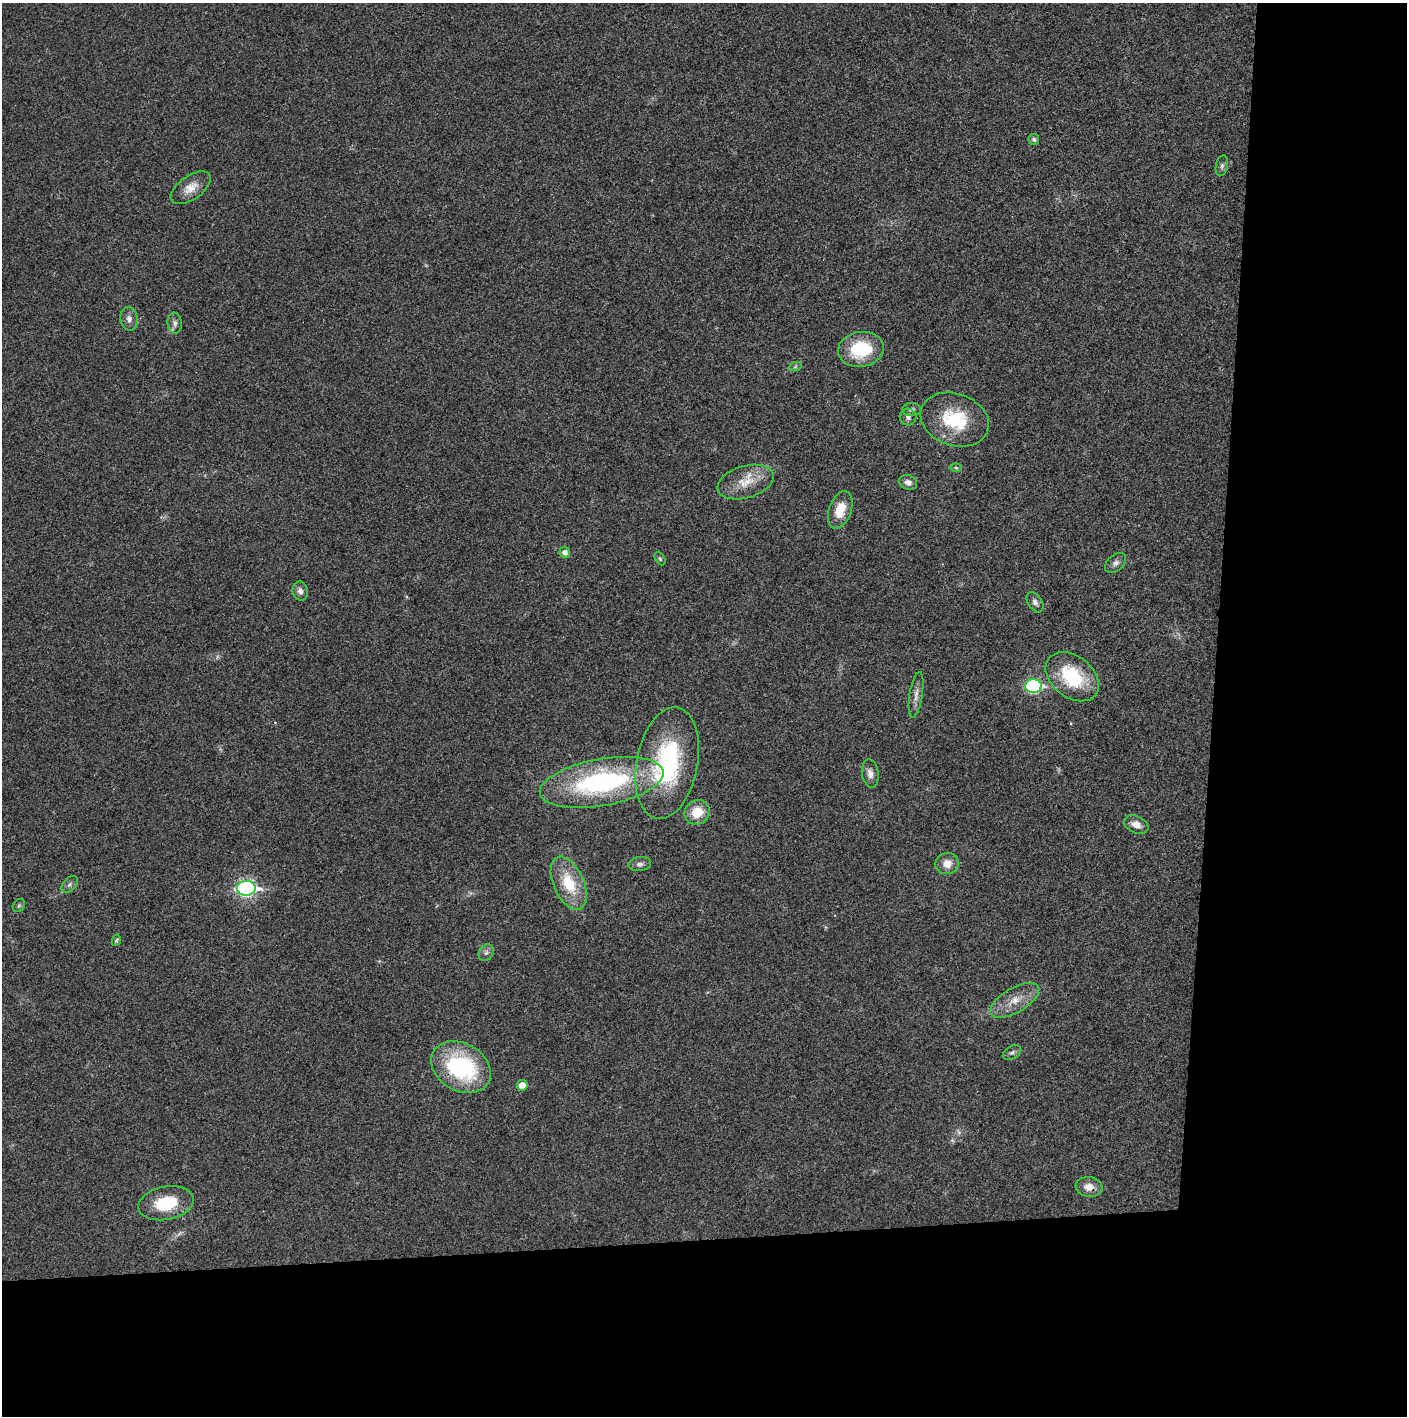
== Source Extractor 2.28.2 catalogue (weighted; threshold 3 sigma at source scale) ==
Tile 9 of 3 x 3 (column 3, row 3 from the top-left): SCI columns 2816-4220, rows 1-1414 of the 4221 x 4243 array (HDU 1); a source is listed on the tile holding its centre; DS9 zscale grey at full resolution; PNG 1409 x 1418 px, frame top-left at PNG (2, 3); each listed source drawn as its Kron ellipse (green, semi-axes under 4 px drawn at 4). Shown black and unused: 24% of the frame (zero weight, under 3 of 4 exposures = <1% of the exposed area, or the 3 px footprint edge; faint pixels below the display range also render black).
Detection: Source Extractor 2.28.2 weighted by HDU 2 'WHT'; one run over the whole footprint, this tile lists its part. Background 0.0193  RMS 0.005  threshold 0.0225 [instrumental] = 3 sigma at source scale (4.5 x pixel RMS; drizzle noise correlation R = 1.50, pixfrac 1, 0.05/0.05 arcsec/px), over >= 5 px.
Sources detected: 46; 4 too faint to see at this stretch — neither listed nor drawn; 1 inside a brighter listed object's ellipse — not listed separately; the other 41 listed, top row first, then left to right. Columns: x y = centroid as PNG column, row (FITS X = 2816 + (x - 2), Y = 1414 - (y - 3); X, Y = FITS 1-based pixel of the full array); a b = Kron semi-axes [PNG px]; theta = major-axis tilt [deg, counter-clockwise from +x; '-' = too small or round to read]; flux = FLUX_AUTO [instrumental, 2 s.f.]
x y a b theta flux
1034 139 5 5 - 1.1
1222 166 10 6 78 1.3
191 188 23 11 35 6.7
129 319 12 8 -80 2.8
175 323 10 7 -86 2.1
861 349 23 17 9 27
795 367 7 4 19 0.95
912 409 9 6 1 1.6
908 417 8 8 - 1.9
955 420 35 26 -19 27
956 468 6 4 -2 0.72
746 482 29 16 16 12
908 482 9 7 -19 2.3
840 510 19 11 70 10
565 552 5 5 - 2.5
660 559 7 4 -62 0.82
1115 563 12 8 43 2.2
300 591 10 7 -78 2.2
1035 602 11 7 -56 2.1
1072 677 30 20 -38 31
1034 686 8 7 - 68
916 695 23 6 81 3.4
667 763 57 30 79 68
870 774 14 8 -81 3.5
602 782 63 23 10 87
697 812 13 12 - 10
1136 825 13 8 -24 3.8
640 864 11 7 8 2
947 864 11 10 - 5.3
569 883 28 15 -66 19
70 884 10 6 45 1.6
246 888 9 7 3 130
19 905 7 5 54 0.95
116 940 6 4 65 0.7
486 953 9 7 57 1.7
1015 1000 27 12 30 9.2
1012 1053 10 6 30 1.5
461 1067 31 23 -29 57
522 1085 5 5 - 5
1089 1187 13 10 -8 5
166 1203 28 16 11 19
Overlapping masked pixels (flux is a lower limit): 2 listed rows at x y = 461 1067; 1089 1187